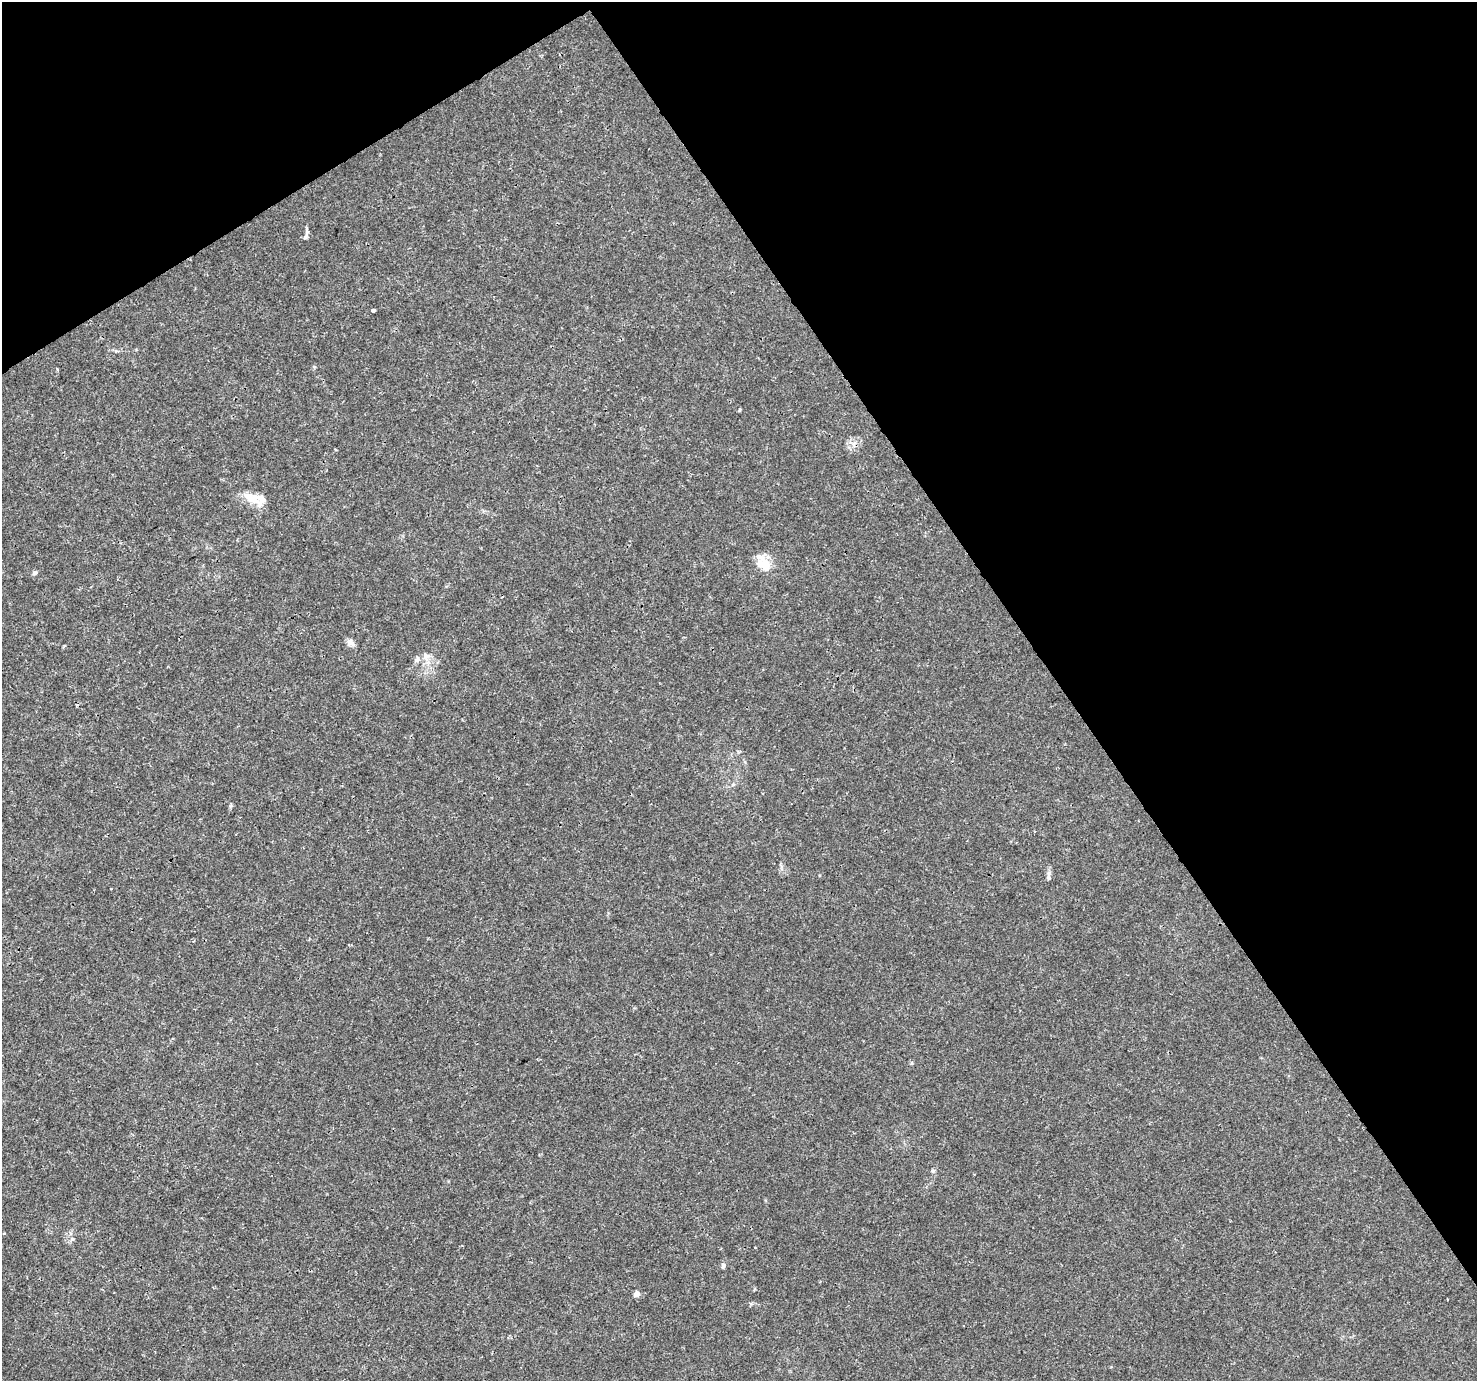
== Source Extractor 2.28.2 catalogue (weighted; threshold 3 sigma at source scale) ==
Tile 3 of 4 x 4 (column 3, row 1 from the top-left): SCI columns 2955-4429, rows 4321-5699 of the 5904 x 5819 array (HDU 1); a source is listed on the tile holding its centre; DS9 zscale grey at full resolution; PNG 1479 x 1383 px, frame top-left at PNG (2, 2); no overlay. Shown black and unused: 34% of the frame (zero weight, under 3 of 4 exposures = <1% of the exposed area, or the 3 px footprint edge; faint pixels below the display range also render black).
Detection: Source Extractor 2.28.2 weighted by HDU 2 'WHT'; one run over the whole footprint, this tile lists its part. Background 0.00288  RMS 0.0011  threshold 0.00492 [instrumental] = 3 sigma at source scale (4.5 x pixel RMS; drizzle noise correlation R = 1.50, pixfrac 1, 0.0396/0.0396 arcsec/px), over >= 5 px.
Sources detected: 17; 1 inside a brighter listed object's ellipse — not listed separately; the other 16 listed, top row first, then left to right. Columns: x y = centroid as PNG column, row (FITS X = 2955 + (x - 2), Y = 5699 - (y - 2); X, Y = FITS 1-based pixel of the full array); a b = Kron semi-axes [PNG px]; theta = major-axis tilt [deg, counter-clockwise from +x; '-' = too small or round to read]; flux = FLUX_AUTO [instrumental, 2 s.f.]
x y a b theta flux
305 237 8 5 62 0.27
373 310 4 4 - 0.47
57 369 3 3 - 0.11
739 410 5 3 - 0.13
251 498 26 12 -19 1.6
764 564 15 11 -48 2.4
35 573 5 5 - 0.28
351 642 11 7 -33 0.49
426 656 9 8 - 0.55
417 659 10 5 64 0.34
733 784 6 4 20 0.17
1049 876 15 4 -90 0.34
912 1063 6 4 89 0.14
933 1171 6 5 - 0.18
723 1266 7 5 83 0.26
636 1294 4 4 - 1